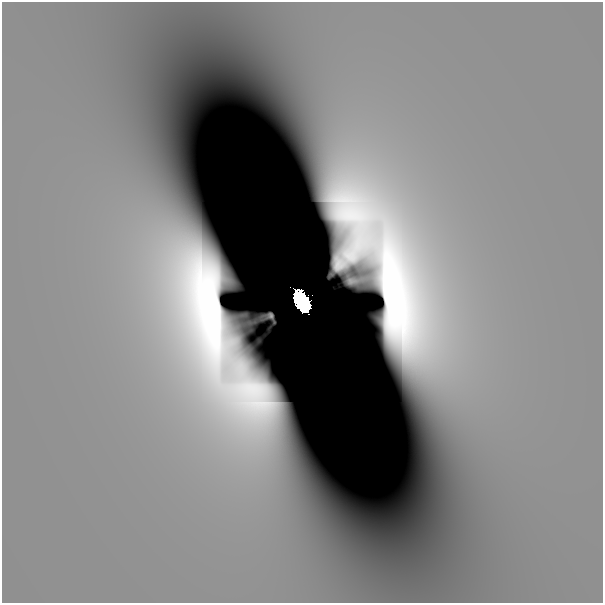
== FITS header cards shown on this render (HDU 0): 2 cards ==
NAXIS1  =                  601
NAXIS2  =                  601

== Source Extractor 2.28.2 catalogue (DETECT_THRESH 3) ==
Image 601 x 601 px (HDU 0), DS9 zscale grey, 1 PNG px = 1 image px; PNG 605 x 605 px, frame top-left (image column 1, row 601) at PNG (2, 2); no overlay
Background 1.38e-11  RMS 3.0e-11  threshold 8.93e-11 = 3 sigma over >= 5 px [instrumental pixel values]
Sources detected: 7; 4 with non-positive FLUX_AUTO (blend fragments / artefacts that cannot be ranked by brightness) are not listed; the other 3 listed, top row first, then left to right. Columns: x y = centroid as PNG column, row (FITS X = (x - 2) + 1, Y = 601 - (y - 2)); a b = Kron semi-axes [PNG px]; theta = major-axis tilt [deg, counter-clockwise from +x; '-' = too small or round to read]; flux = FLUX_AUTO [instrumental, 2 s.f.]
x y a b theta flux
312 295 2 2 - 2.7e-02
302 301 17 10 -64 2.1e+01
271 316 4 3 - 3.0e-09
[4 non-positive-flux detections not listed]